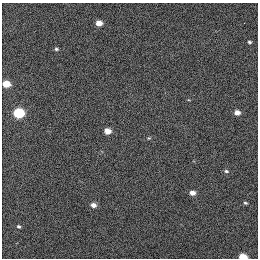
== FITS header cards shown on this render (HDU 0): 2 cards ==
NAXIS1  =                  256 / length of data axis 1
NAXIS2  =                  256 / length of data axis 2

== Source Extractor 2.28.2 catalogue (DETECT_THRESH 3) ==
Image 256 x 256 px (HDU 0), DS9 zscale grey, 1 PNG px = 1 image px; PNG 260 x 260 px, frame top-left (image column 1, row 256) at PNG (2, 3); no overlay
Background 364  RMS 1.7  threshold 5.1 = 3 sigma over >= 5 px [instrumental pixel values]
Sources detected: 14; all 14 listed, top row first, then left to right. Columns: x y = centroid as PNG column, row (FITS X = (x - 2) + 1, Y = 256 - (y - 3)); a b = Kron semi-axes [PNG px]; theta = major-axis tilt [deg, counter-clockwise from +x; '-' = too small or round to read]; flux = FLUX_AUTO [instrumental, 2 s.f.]
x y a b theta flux
99 23 6 6 - 1100
249 42 5 4 - 220
56 49 6 5 - 240
6 84 6 5 - 2000
19 113 7 6 - 7600
237 113 7 6 - 770
107 131 7 6 - 1200
149 138 6 5 - 200
226 171 7 5 -11 270
192 193 6 6 - 680
245 203 5 4 - 190
93 205 7 5 -10 630
19 226 7 5 -39 250
243 257 6 4 -4 2100
At the frame edge (FLAGS 8, measured only in part): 2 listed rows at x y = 6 84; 243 257